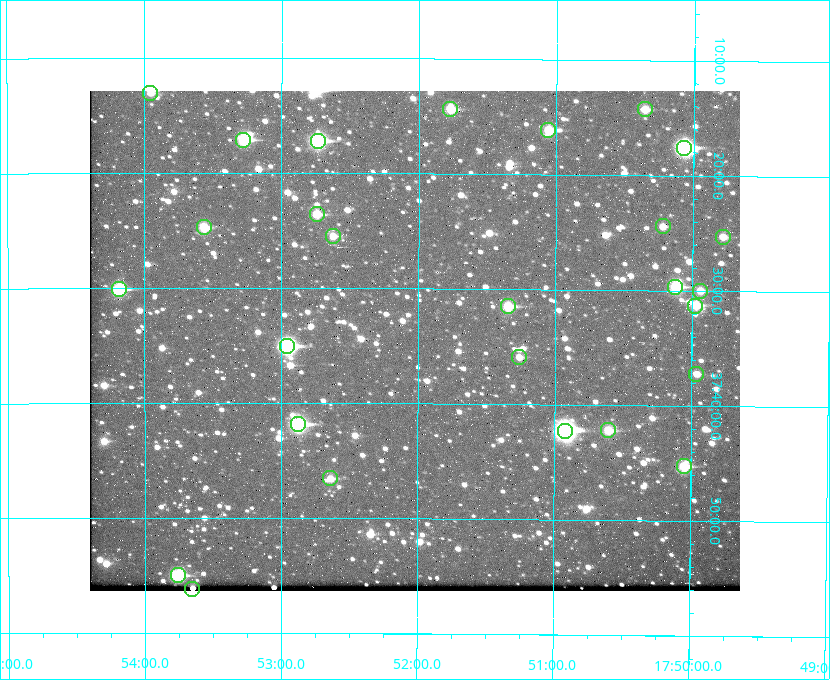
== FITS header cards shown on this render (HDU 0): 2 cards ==
NAXIS1  =                  650 / Width of table row in bytes
NAXIS2  =                  500 / Number of rows in table

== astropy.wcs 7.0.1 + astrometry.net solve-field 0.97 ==
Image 650 x 500 px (HDU 0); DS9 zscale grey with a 90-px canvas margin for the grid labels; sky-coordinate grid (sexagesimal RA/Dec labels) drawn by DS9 from the SOLVED WCS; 27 Tycho-2 reference stars matched to detected sources circled (green)
Header WCS: none
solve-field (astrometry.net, Tycho-2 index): SOLVED blind (the file carries no WCS)
Solved WCS: RA---TAN-SIP/DEC--TAN-SIP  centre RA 17:52:02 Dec +37:35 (268.01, +37.58 deg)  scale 5.21 arcsec/px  FOV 56.5' x 43.5'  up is +180 deg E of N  parity flipped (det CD > 0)
(file carries no celestial WCS; the grid is the blind solution)
Tycho-2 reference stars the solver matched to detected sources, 27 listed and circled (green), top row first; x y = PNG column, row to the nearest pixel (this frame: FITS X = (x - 90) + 1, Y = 500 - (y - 91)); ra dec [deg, ICRS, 3 dp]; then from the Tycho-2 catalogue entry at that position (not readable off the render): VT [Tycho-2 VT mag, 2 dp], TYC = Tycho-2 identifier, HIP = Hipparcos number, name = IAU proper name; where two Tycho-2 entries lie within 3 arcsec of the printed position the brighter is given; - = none
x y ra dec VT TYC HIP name
150 93 268.489 +37.217 11.29 2620-732-1 - -
450 109 267.943 +37.240 10.39 2620-505-1 - -
645 109 267.589 +37.238 11.09 2619-212-1 - -
548 130 267.764 +37.270 10.17 2620-784-1 - -
243 140 268.319 +37.285 9.88 2620-536-1 - -
318 141 268.183 +37.286 8.98 2620-786-1 87506 -
684 148 267.517 +37.293 8.96 2619-379-1 - -
317 214 268.186 +37.393 10.44 2620-175-1 - -
663 226 267.555 +37.408 11.50 2619-358-1 - -
204 227 268.392 +37.412 10.60 2620-800-1 - -
333 236 268.156 +37.424 11.25 2620-712-1 - -
723 237 267.445 +37.422 11.17 2619-451-1 - -
675 287 267.531 +37.495 10.07 2619-274-1 - -
119 289 268.547 +37.501 9.83 3089-1021-1 - -
700 291 267.485 +37.500 11.33 2619-40-1 - -
508 306 267.836 +37.525 9.96 3089-889-1 - -
695 306 267.494 +37.522 10.35 3088-270-1 - -
287 346 268.239 +37.584 8.64 3089-755-1 - -
519 357 267.815 +37.598 11.54 3089-1081-1 - -
696 374 267.491 +37.621 11.40 3088-1284-1 - -
298 424 268.219 +37.697 8.93 3089-671-1 - -
608 430 267.652 +37.703 11.04 3089-693-1 - -
565 431 267.730 +37.705 8.13 3089-1203-1 87349 -
684 466 267.512 +37.755 10.10 3089-2332-1 - -
330 478 268.159 +37.775 11.22 3089-2245-1 - -
178 575 268.439 +37.916 9.61 3089-2268-1 - -
192 589 268.412 +37.936 10.36 3089-2031-1 - -